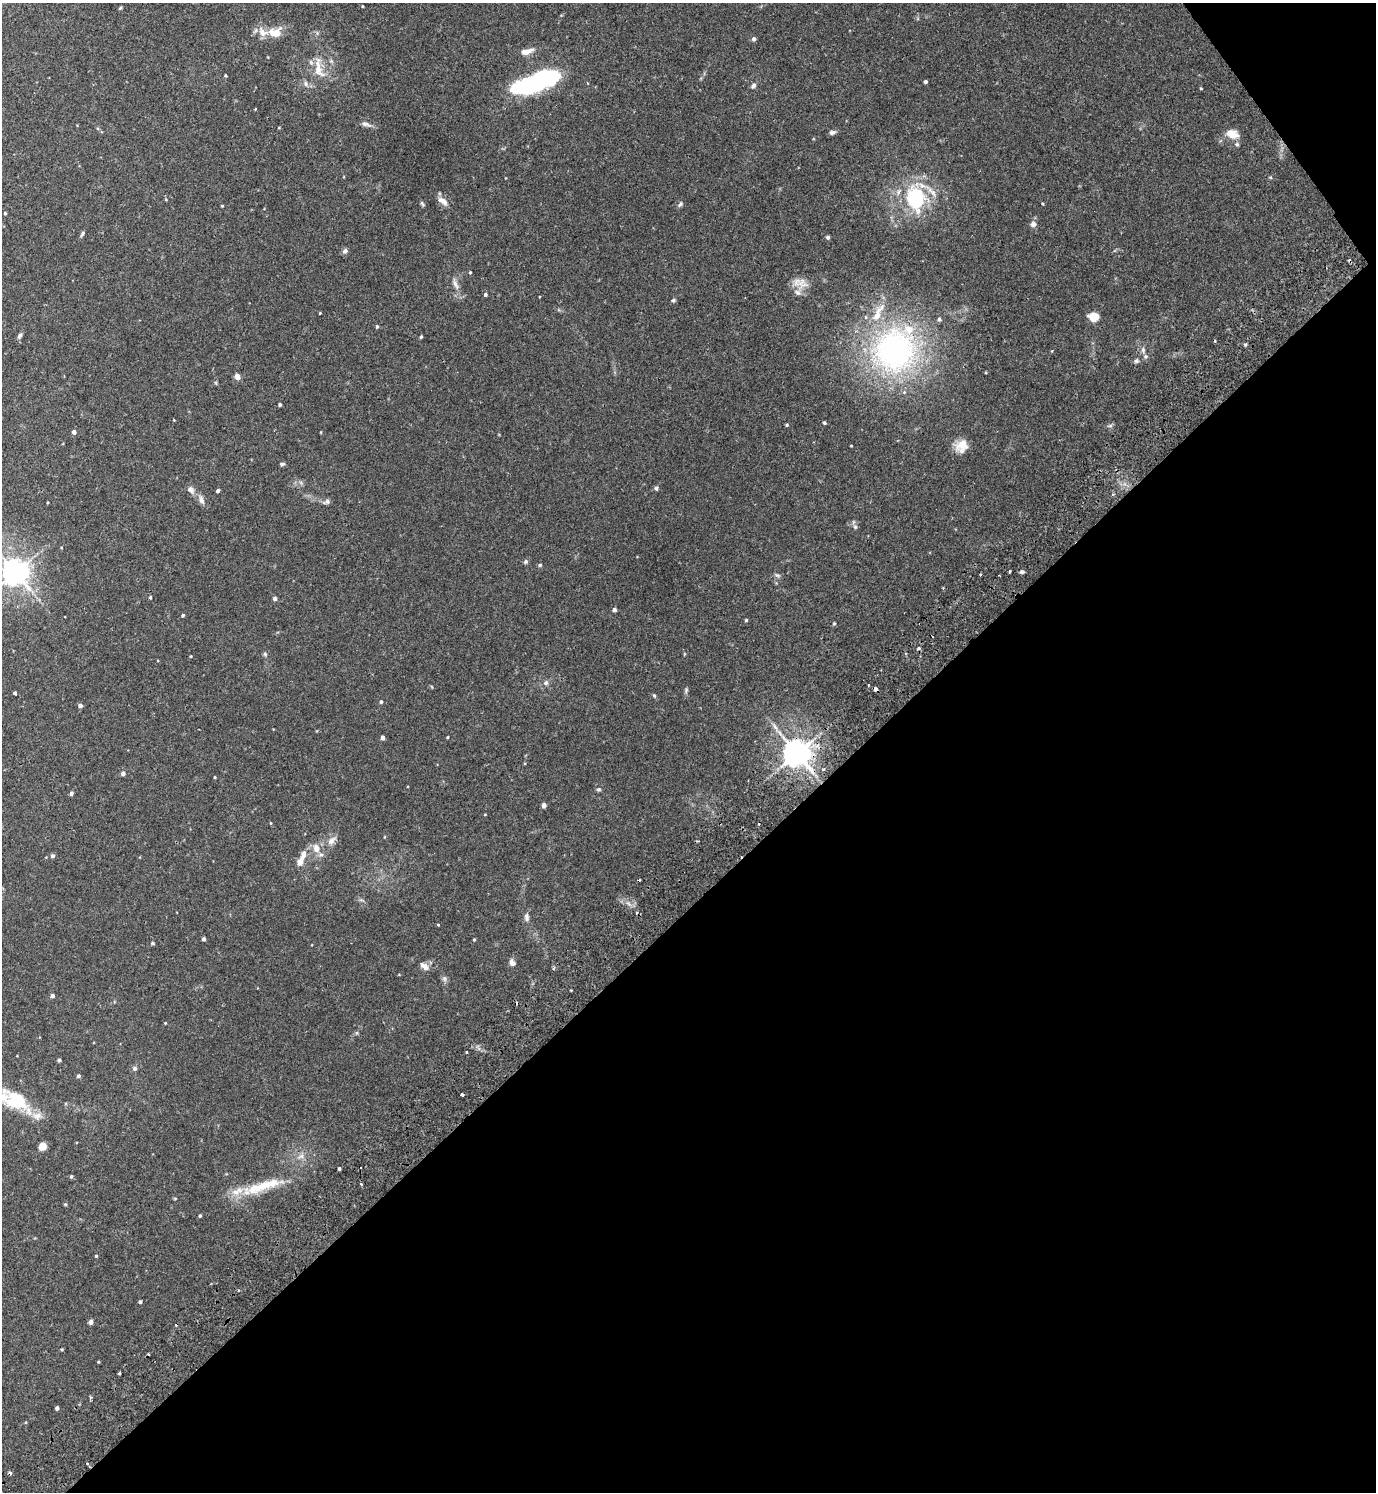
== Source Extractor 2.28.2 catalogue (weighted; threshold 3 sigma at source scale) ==
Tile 12 of 4 x 4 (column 4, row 3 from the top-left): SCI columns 4326-5699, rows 1540-3029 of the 6040 x 6056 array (HDU 1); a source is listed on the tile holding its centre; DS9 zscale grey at full resolution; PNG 1378 x 1494 px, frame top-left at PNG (2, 3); no overlay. Shown black and unused: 41% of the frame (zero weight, under 2 of 3 exposures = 3% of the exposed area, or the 3 px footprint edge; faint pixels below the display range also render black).
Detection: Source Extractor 2.28.2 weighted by HDU 2 'WHT'; one run over the whole footprint, this tile lists its part. Background 0.0354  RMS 0.0034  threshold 0.0155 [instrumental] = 3 sigma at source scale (4.5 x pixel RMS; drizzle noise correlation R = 1.50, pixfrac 1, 0.05/0.05 arcsec/px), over >= 5 px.
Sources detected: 156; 1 inside a brighter object's white glare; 11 cosmic-ray / hot-pixel residue — not listed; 14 inside a brighter listed object's ellipse — not listed separately; the other 130 listed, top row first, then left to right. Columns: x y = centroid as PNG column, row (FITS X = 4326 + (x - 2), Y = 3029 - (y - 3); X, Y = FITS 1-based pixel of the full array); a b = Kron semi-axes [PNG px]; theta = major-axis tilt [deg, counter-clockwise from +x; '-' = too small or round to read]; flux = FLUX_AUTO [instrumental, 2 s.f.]
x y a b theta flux
363 6 3 2 - 0.25
120 8 5 4 - 0.39
275 32 19 13 13 5
754 39 5 4 - 0.81
527 51 16 7 15 2.9
319 68 35 12 -78 6.2
225 75 3 3 - 0.4
535 82 52 17 20 48
926 82 3 3 - 0.66
306 84 8 7 - 1.2
753 86 7 6 - 0.99
1201 88 4 3 - 0.28
255 109 4 2 - 0.22
365 124 15 6 -19 1.4
832 132 8 5 14 1.1
1232 134 16 10 -15 3.8
1270 177 5 3 - 0.31
915 198 38 27 -81 23
166 199 5 3 - 0.26
443 201 16 7 -37 2.2
422 204 8 4 -58 0.52
680 204 8 5 53 0.69
1043 204 4 3 - 0.26
222 206 3 3 - 0.29
5 213 3 3 - 0.39
1033 224 7 7 - 1.5
82 234 8 4 60 0.65
828 237 4 4 - 0.65
345 251 6 6 - 1.1
470 272 4 3 - 0.33
802 283 17 17 - 4
455 284 20 6 -64 2.1
485 294 4 4 - 0.63
673 300 5 5 - 0.67
320 313 3 2 - 0.27
1094 317 9 7 3 5.5
377 327 5 4 - 0.46
20 336 9 5 58 0.87
421 337 4 3 - 0.45
1245 345 5 4 - 0.45
895 350 64 62 36 90
1143 350 9 5 -77 1
1136 361 7 6 - 0.77
986 372 3 2 - 0.25
237 377 6 5 - 2
216 383 6 4 -71 0.36
280 404 3 3 - 0.68
174 420 3 3 - 0.22
824 423 3 3 - 0.5
787 425 3 3 - 0.42
1110 426 8 4 8 0.62
74 432 4 4 - 1.4
321 432 4 2 - 0.22
851 446 3 2 - 0.23
961 446 15 14 - 4.6
282 464 7 4 2 0.54
301 483 7 4 -20 0.67
656 488 5 5 - 0.91
191 490 12 8 -51 1.6
218 491 4 3 - 0.74
201 500 12 6 -76 1.6
326 502 11 6 20 0.98
855 527 8 5 -63 0.8
525 562 6 5 - 0.64
540 565 4 4 - 0.53
1009 571 3 3 - 0.88
16 572 9 8 - 410
777 575 9 5 -13 0.71
150 598 4 3 - 0.4
275 599 4 4 - 0.9
614 610 4 4 - 0.77
183 615 4 3 - 0.48
746 620 3 3 - 0.41
834 623 5 4 - 0.4
265 654 6 5 - 0.55
684 654 5 3 - 0.26
191 656 3 3 - 0.29
546 683 7 6 - 0.97
869 685 3 2 - 0.37
876 689 4 4 - 2.1
686 690 9 5 84 0.67
15 693 4 3 - 1.5
654 696 6 4 -68 0.43
381 702 4 3 - 0.53
80 706 5 5 - 0.91
383 737 4 3 - 1.4
447 737 3 3 - 0.28
797 753 9 8 - 510
123 773 5 4 - 1.1
215 777 3 3 - 0.26
598 789 6 5 - 0.55
71 793 4 4 - 0.96
544 805 5 5 - 0.99
485 814 4 3 - 0.23
270 823 5 3 - 0.25
331 841 13 8 46 2.3
316 848 10 8 -68 3
53 856 5 5 - 0.78
300 862 9 7 64 2.5
527 917 12 6 -84 1.3
438 925 4 3 - 0.28
204 939 4 3 - 0.87
474 940 4 3 - 0.31
152 943 4 4 - 0.53
512 962 9 7 -51 1.5
424 966 13 7 -38 1.8
444 979 7 7 - 0.87
571 990 3 2 - 0.27
52 996 4 4 - 1
165 1023 4 3 - 0.25
59 1060 3 3 - 0.61
135 1068 6 6 - 0.81
78 1076 4 4 - 0.68
462 1095 3 3 - 0.64
19 1100 39 17 -54 12
43 1146 5 4 - 9.7
301 1156 12 7 25 1.9
339 1169 3 3 - 0.53
71 1176 4 4 - 0.46
361 1184 3 3 - 0.63
261 1186 58 14 19 14
65 1204 4 3 - 0.41
200 1216 3 3 - 0.44
96 1256 3 3 - 0.34
140 1302 4 3 - 0.49
91 1322 4 4 - 1.3
62 1349 4 3 - 0.34
98 1362 3 2 - 0.31
120 1373 3 3 - 0.55
57 1408 4 3 - 0.8
Overlapping masked pixels (flux is a lower limit): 2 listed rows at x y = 876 689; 797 753
Isophote crosses this tile's border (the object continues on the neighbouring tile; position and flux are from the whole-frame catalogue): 1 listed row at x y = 16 572